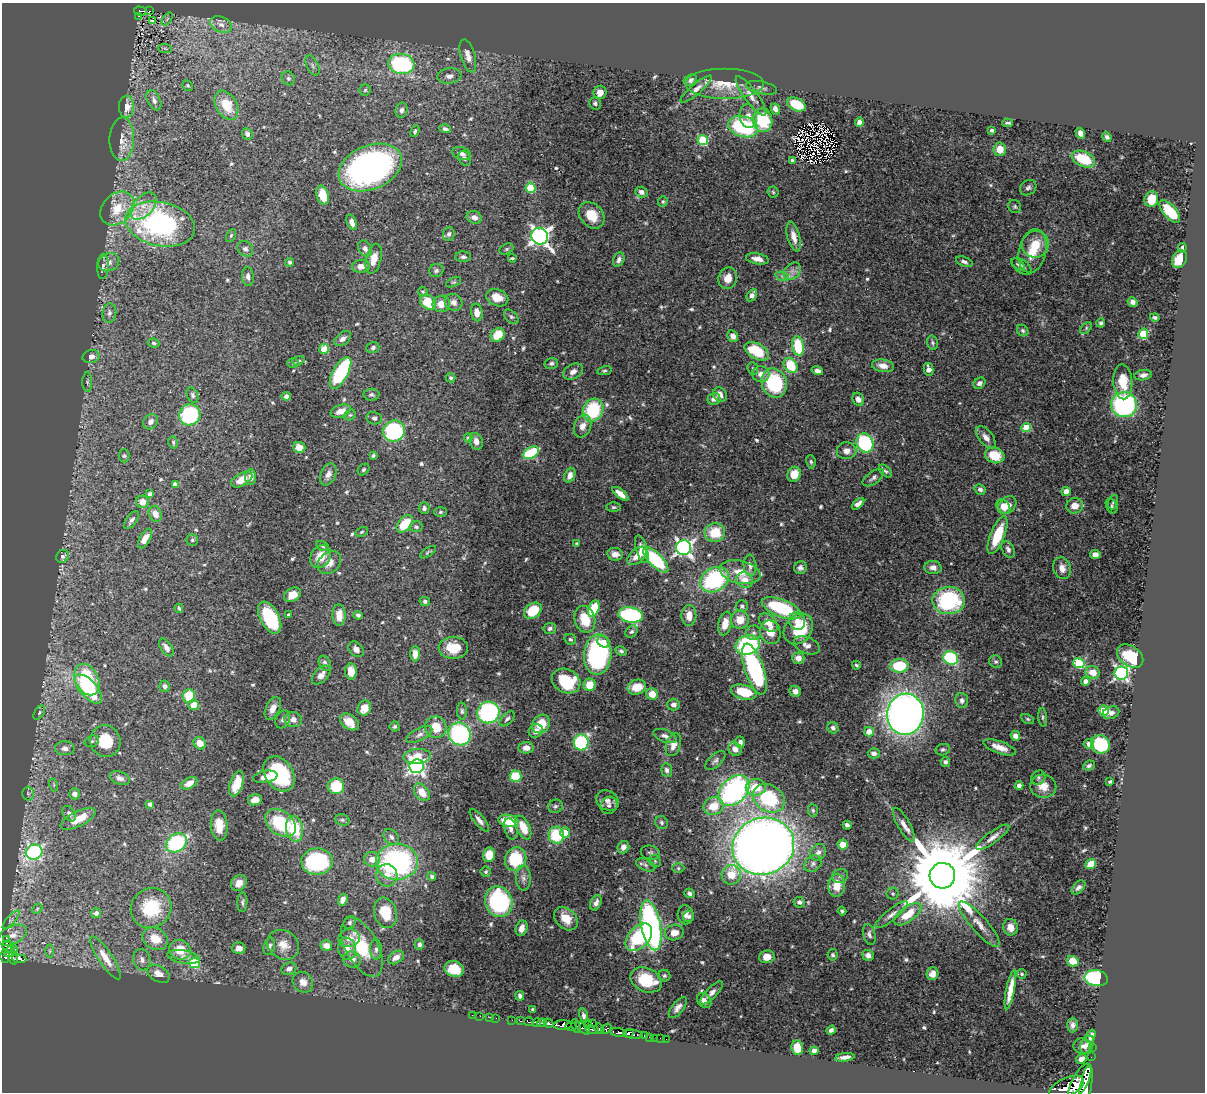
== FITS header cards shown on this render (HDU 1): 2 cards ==
NAXIS1  =                 1203
NAXIS2  =                 1090

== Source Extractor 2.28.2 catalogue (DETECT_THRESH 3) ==
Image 1203 x 1090 px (HDU 1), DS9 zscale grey, 1 PNG px = 1 image px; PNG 1207 x 1094 px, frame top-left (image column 1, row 1090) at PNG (2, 3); each listed source drawn as its Kron ellipse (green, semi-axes under 4 px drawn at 4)
Background 0.721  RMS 0.019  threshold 0.0577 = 3 sigma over >= 5 px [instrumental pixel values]
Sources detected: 606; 1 with non-positive FLUX_AUTO (blend fragments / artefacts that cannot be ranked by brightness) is neither listed nor drawn; of the other 605, the 500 brightest by FLUX_AUTO listed and drawn (105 fainter detections omitted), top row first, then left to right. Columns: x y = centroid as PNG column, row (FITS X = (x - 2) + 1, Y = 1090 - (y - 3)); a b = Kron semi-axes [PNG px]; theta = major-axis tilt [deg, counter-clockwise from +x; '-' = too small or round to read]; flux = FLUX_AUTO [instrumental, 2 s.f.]
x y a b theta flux
140 11 6 4 -16 31
149 11 3 2 - 3.5
139 16 3 2 - 5
167 19 7 3 54 1.9
152 21 4 2 - 2.1
221 24 11 7 -24 8
165 48 7 4 -4 2.3
468 56 17 7 -74 11
401 64 13 10 -6 160
312 66 11 6 -66 4.3
449 76 12 7 8 7.3
288 78 7 6 - 3
691 80 7 5 39 3.4
724 83 39 15 0 32
188 86 6 5 - 2.1
761 88 16 6 -12 4.6
696 89 20 5 40 7.8
365 90 5 5 - 2.1
600 92 7 6 - 12
751 96 24 6 -53 11
154 100 11 6 -64 5.6
595 103 6 5 - 2.9
796 104 10 6 -25 40
226 105 15 10 -59 33
126 107 11 7 89 14
775 109 6 4 -63 5.4
402 110 8 6 78 4.1
748 116 12 8 -81 9
763 120 12 9 -78 71
859 122 5 4 - 6.6
1008 123 5 3 - 2.2
743 127 15 10 -16 110
445 129 6 4 -14 3.3
992 130 3 3 - 2.2
415 131 6 4 68 2.2
1080 133 6 4 -61 6.6
247 134 6 5 - 4.8
1107 137 5 4 - 3.2
122 139 22 12 88 16
703 140 5 5 - 94
1000 149 6 6 - 17
462 153 9 6 -19 5.2
465 158 8 5 -65 3.5
1083 159 12 7 -24 43
792 161 4 4 - 2.9
370 167 33 22 23 420
530 188 5 5 - 63
1028 188 9 7 36 4.1
641 192 6 5 - 6.1
773 192 5 5 - 2.1
323 195 10 6 -74 26
1151 199 8 6 72 26
663 202 5 5 - 2
143 206 16 10 47 16
1015 207 7 6 - 2.5
117 209 19 14 45 36
1170 212 14 6 -48 39
592 215 14 11 -47 26
474 217 8 6 -20 6.2
352 222 8 4 -68 7.3
160 224 35 22 -12 300
449 234 7 6 - 3.8
231 235 7 4 64 2.1
540 236 9 8 - 590
794 237 15 6 -75 9.8
1035 244 13 13 - 27
365 248 8 6 -61 5.8
1182 248 5 3 - 3.3
245 249 8 7 - 4.6
507 249 7 5 27 1.9
1032 251 22 13 77 31
463 257 8 5 -1 3.3
512 258 4 3 - 2
374 259 15 7 77 19
757 259 11 5 -10 8.7
1180 259 9 7 59 30
619 260 7 5 65 5.1
109 262 11 8 24 9.1
290 262 4 4 - 2.4
964 262 8 4 -23 3.8
1018 264 8 4 -38 2.8
103 266 13 6 88 5
361 266 9 6 5 10
1022 266 11 6 -38 4.7
436 271 7 6 - 3.3
792 271 10 7 45 7
782 276 7 4 -20 3.2
248 277 9 6 -83 4.9
728 278 11 9 71 16
454 282 8 4 25 2.1
423 292 5 4 - 2.1
752 295 6 4 58 9
497 298 11 8 -22 19
428 302 8 7 - 36
454 302 9 8 - 7.1
1132 302 5 4 - 5.3
441 304 9 8 - 17
477 312 9 5 -82 10
109 313 9 7 83 5.2
511 317 8 5 -44 3.1
1155 317 5 4 - 2.5
1101 323 4 4 - 2.8
1086 328 7 4 47 2.4
1023 331 6 5 - 2.3
1143 334 5 5 - 66
498 335 7 6 - 28
733 336 6 5 - 8.2
343 339 9 6 38 6.6
154 343 6 4 -8 2.4
932 343 7 5 -75 2.6
798 346 10 6 -80 59
373 348 6 5 - 3.1
324 349 5 4 - 37
757 351 13 7 -30 51
91 357 8 6 10 7.9
298 361 6 4 19 2
293 363 6 5 - 2
551 363 7 5 15 2.9
790 366 8 6 -56 45
883 366 11 6 -8 11
753 368 6 5 - 2.2
929 369 6 5 - 7.1
604 371 7 4 12 2.2
817 371 6 4 -16 5
573 372 10 7 29 7.3
340 373 18 7 61 130
761 374 8 8 - 10
1143 375 9 5 10 5.6
451 378 5 4 - 2.5
87 382 10 5 -90 3.1
1123 382 17 9 -87 30
774 383 15 12 -69 100
979 383 6 5 - 4.7
193 395 8 5 -65 3.1
371 395 8 6 -1 3.2
720 395 8 6 -60 9.4
286 396 4 4 - 4.7
714 399 6 6 - 6.6
858 399 7 5 -60 7.6
1124 405 13 12 - 210
593 410 12 10 64 85
341 411 10 6 19 11
190 415 11 10 - 120
350 415 6 5 - 2.2
374 418 8 6 -11 3.7
151 422 8 6 50 6.3
583 426 12 8 69 10
1026 428 4 4 - 37
394 431 11 10 - 150
986 437 13 7 -51 7.9
468 438 5 4 - 2
476 441 8 6 -73 9.4
173 442 6 4 -76 2
865 443 10 8 -66 110
299 447 6 5 - 14
847 451 9 8 - 8.4
531 453 9 5 30 90
995 455 10 7 -17 28
124 456 6 5 - 2.2
373 456 4 3 - 2.5
811 462 7 4 -79 2.7
363 470 6 5 - 2.3
885 471 8 4 -45 2.7
328 474 12 7 66 8.5
794 474 7 6 - 23
570 475 8 5 69 7
251 477 7 5 86 7.1
873 478 12 6 35 4.7
242 480 11 6 28 15
175 485 4 4 - 10
980 489 6 5 - 4
1066 492 4 4 - 17
150 494 4 3 - 4.2
620 494 10 4 -39 11
142 502 6 6 - 11
1113 502 7 4 69 2.7
858 504 7 4 42 7.8
1007 505 10 7 43 15
1075 506 8 7 - 15
1112 506 8 5 -64 2.4
614 507 7 5 0 2.4
1003 507 8 6 -46 10
424 508 6 5 - 3.9
440 512 6 5 - 2.6
155 514 8 6 -66 9.7
132 520 10 5 54 4.4
405 524 10 6 48 43
416 527 6 5 - 2.4
361 532 6 4 27 2.1
715 533 10 9 - 36
997 535 20 7 68 49
145 538 11 5 61 10
192 540 6 5 - 2.5
577 544 3 3 - 3.6
322 546 6 4 -28 2.2
683 548 7 7 - 450
642 549 14 5 -73 12
1008 549 9 6 -63 4.8
428 552 9 3 33 2.1
615 554 7 6 - 8.2
1095 555 5 4 - 8.2
63 556 7 6 - 3.3
320 556 12 9 56 18
637 556 12 7 40 14
656 560 16 6 -45 93
329 563 13 10 45 12
750 565 11 6 -85 6.6
933 567 8 6 -5 7.9
800 568 6 6 - 4.5
1062 568 11 8 -75 9.9
740 572 21 11 -12 24
714 580 15 11 29 140
745 580 8 7 - 18
292 595 9 6 30 13
949 600 16 13 -2 130
425 601 5 4 - 3.1
742 606 6 6 - 3.5
179 608 4 2 - 1.9
781 608 21 8 -21 110
594 609 8 5 68 48
533 611 10 7 36 41
289 615 4 3 - 4.2
339 615 11 6 -89 13
358 615 5 4 - 2.9
631 615 12 7 -10 170
689 616 10 7 89 13
270 618 17 9 -62 91
585 619 13 10 -74 33
740 620 9 9 - 21
797 621 9 8 - 10
725 623 12 6 79 17
768 623 11 7 -45 14
550 628 6 5 - 3.6
798 629 17 13 52 57
631 632 7 5 42 2.7
770 632 12 10 -67 17
754 633 7 7 - 4
570 639 6 5 - 2.4
604 642 6 5 - 7.1
748 645 12 9 18 160
807 645 14 8 -23 7.8
166 647 10 5 -57 8
453 648 14 11 1 29
356 649 9 6 -50 6.3
621 651 6 4 -27 2.8
415 654 7 5 89 11
598 654 20 14 86 230
1130 656 14 10 -36 40
798 658 6 5 - 9.2
951 658 8 6 -30 96
996 662 7 6 - 3.3
325 663 8 5 -61 5.1
1079 663 5 5 - 92
856 665 4 3 - 2
899 666 9 7 4 61
754 669 26 9 -71 180
351 671 8 6 -89 15
1093 672 7 6 - 18
1121 673 7 6 - 290
321 675 11 6 47 8.1
87 680 16 11 -64 99
566 681 15 12 -25 61
1085 681 4 4 - 10
590 685 6 6 - 24
165 686 6 5 - 4.8
637 687 9 7 17 24
88 689 18 8 -48 84
795 691 6 5 - 6.7
744 692 13 7 -15 43
652 694 6 5 - 16
189 696 7 6 - 31
962 700 7 6 - 4.8
194 705 5 5 - 16
673 705 6 6 - 5.9
273 708 12 7 65 8.9
364 708 8 6 65 16
462 711 8 5 -90 3.2
1104 711 5 5 - 66
488 712 11 10 - 180
39 713 8 4 54 2.7
1111 713 8 6 21 6.6
905 714 20 18 84 980
1042 717 9 4 -86 2.8
283 719 9 7 65 4.6
293 719 9 7 -15 8
507 719 9 5 44 3.6
1028 719 7 4 -27 2.2
349 722 10 7 -38 14
541 724 10 8 51 30
395 726 5 5 - 2.2
436 727 11 10 - 25
833 728 6 5 - 4.2
536 731 7 6 - 7.8
869 732 5 4 - 17
419 734 14 6 27 6.3
459 734 12 10 -56 180
665 736 12 6 -21 6
1015 736 5 4 - 7
92 741 7 5 16 2.9
105 741 16 15 - 34
581 742 8 7 - 100
740 742 6 4 -74 4
200 743 6 5 - 12
1089 744 5 5 - 6
1101 744 10 9 - 79
673 745 12 7 70 11
1000 747 17 6 -19 14
65 748 10 7 -2 6
526 748 7 6 - 9.7
735 749 7 6 - 11
943 750 7 5 11 2.8
874 753 6 5 - 5.6
417 756 14 7 5 22
715 761 12 6 41 4.5
945 762 5 5 - 3.1
417 766 7 7 - 410
1089 766 6 4 25 3.1
667 770 7 5 -83 4.1
279 774 19 13 -56 110
516 776 6 5 - 46
265 777 12 6 10 10
120 778 10 6 -21 5.5
1038 778 7 6 - 3.2
1110 781 4 3 - 2.2
189 783 9 5 28 13
236 784 13 6 71 30
54 785 6 4 -72 2.1
336 786 8 8 - 46
1019 786 4 4 - 8.9
1043 786 13 11 -12 15
756 787 10 8 -1 29
734 791 18 12 45 310
422 792 10 6 -52 18
28 794 7 6 - 3.6
74 794 5 5 - 6.9
769 798 17 13 -31 100
255 800 7 5 12 9.8
607 800 12 9 -31 7.4
150 804 4 4 - 6.9
609 805 9 8 - 4.7
555 806 7 6 - 3.1
713 806 10 8 22 27
813 810 6 5 - 2.4
69 814 8 6 -54 4.7
78 819 19 7 26 26
342 820 7 5 -21 2.9
479 820 14 5 -50 5.8
508 821 10 6 -11 51
661 822 7 6 - 3.1
281 823 17 12 -35 85
904 824 19 6 -60 9
219 825 15 8 -86 21
847 825 4 4 - 3.4
523 827 13 6 -65 27
294 829 13 8 -80 52
511 829 11 6 -73 6.9
565 833 5 5 - 16
556 835 8 7 - 57
391 837 9 6 -46 5.1
993 837 20 5 36 9.2
176 843 11 8 33 130
843 845 5 5 - 17
763 846 31 28 20 2100
623 847 6 5 - 6.4
34 852 8 7 - 250
818 852 9 7 44 6.1
650 853 9 7 -13 3.4
489 855 7 6 - 24
372 859 8 7 - 13
515 859 12 10 64 72
317 861 15 13 6 160
655 861 6 5 - 2.4
397 862 21 18 1 240
813 864 9 7 44 4.9
1091 864 5 5 - 29
645 865 10 5 -25 3.6
678 868 6 5 - 2.2
486 872 5 5 - 2.5
387 875 11 10 - 13
731 875 10 9 - 23
432 876 4 4 - 2.4
840 876 8 6 17 4.1
942 876 13 12 - 26000
523 878 13 7 -90 6.6
239 883 8 7 - 10
837 886 11 8 87 22
1078 887 8 5 46 4.2
689 893 5 4 - 4.4
893 894 6 6 - 2.4
343 900 6 4 72 8.4
242 902 10 5 88 2.9
499 902 16 13 -66 180
799 902 6 5 - 4.5
596 903 8 5 65 5.8
151 908 21 19 42 65
37 909 6 4 47 2
842 911 4 3 - 2.3
96 913 5 5 - 3.7
385 913 15 11 -74 38
908 914 16 7 36 27
686 915 9 8 - 6.3
892 915 20 5 39 8.2
689 916 6 5 - 3.4
566 919 13 10 -44 21
11 920 11 3 49 2.8
350 922 7 6 - 3.5
979 924 29 8 -49 17
651 925 25 9 -79 320
1010 927 8 7 - 14
522 928 8 5 72 8.4
674 932 9 8 - 14
13 935 15 9 25 13
869 935 10 6 -75 4.9
639 937 16 10 48 110
349 938 11 9 11 11
6 939 4 3 - 7.9
155 939 13 10 -28 26
419 944 5 4 - 3.4
283 945 16 14 -36 18
326 945 6 5 - 13
269 946 9 5 74 4.7
9 947 7 5 -49 160
362 947 32 16 -62 57
239 948 7 6 - 6.4
15 949 3 2 - 11
347 949 11 9 -81 14
376 949 10 6 -89 4.4
180 950 11 9 -26 31
50 951 7 4 -89 2.3
9 952 6 4 53 150
833 955 5 5 - 3.4
868 955 6 5 - 5.3
5 956 7 4 -88 150
184 957 16 6 -9 10
396 957 8 5 34 10
767 957 8 6 5 13
13 958 7 4 -78 54
105 958 25 7 -57 19
19 959 7 3 -5 67
142 960 11 8 -74 7.3
352 960 9 8 - 9.2
1073 961 6 5 - 23
195 963 5 5 - 70
289 969 8 6 30 7.3
454 969 10 8 -22 31
158 974 12 8 -30 13
933 974 6 5 - 7.4
1022 974 5 4 - 2.6
664 976 6 5 - 3
1096 978 12 8 -9 140
646 980 16 12 -22 57
303 982 11 9 -48 12
1010 990 20 4 79 20
712 993 15 5 45 6.8
520 996 5 3 - 3.4
704 1000 8 6 -49 6.3
678 1008 12 6 51 6.8
533 1009 3 3 - 2.4
472 1015 2 2 - 3.7
480 1016 2 2 - 2.8
584 1016 7 4 -77 4
490 1017 2 2 - 3.3
496 1018 2 2 - 2.2
512 1020 2 2 - 2.1
520 1021 3 3 - 36
529 1022 5 3 - 74
537 1023 4 3 - 150
542 1023 5 3 - 130
549 1023 5 3 - 200
587 1023 2 2 - 14
592 1023 2 2 - 6
563 1025 9 4 3 460
1073 1025 7 5 87 4.8
576 1026 7 3 -71 62
571 1027 5 3 - 51
583 1028 8 4 -37 120
606 1028 6 4 38 90
592 1029 7 3 -9 170
599 1029 5 4 - 71
831 1030 5 4 - 4
618 1032 8 4 -11 280
628 1033 5 3 - 260
633 1034 10 3 -7 140
644 1036 3 2 - 13
1091 1036 7 4 69 10
649 1037 2 2 - 5.2
655 1038 2 2 - 3.6
660 1038 2 2 - 4.7
666 1039 2 2 - 5.2
1087 1045 9 6 64 6.2
1083 1046 9 7 -9 5.8
797 1048 7 5 -82 21
1092 1048 3 2 - 8.4
814 1051 4 4 - 4.9
845 1057 9 4 8 6.8
1091 1057 2 2 - 2.2
1081 1059 5 4 - 7.1
1080 1082 20 8 63 1700
1086 1086 21 5 80 1400
1066 1087 19 9 26 1300
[105 fainter detections neither listed nor drawn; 1 non-positive-flux detection neither listed nor drawn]